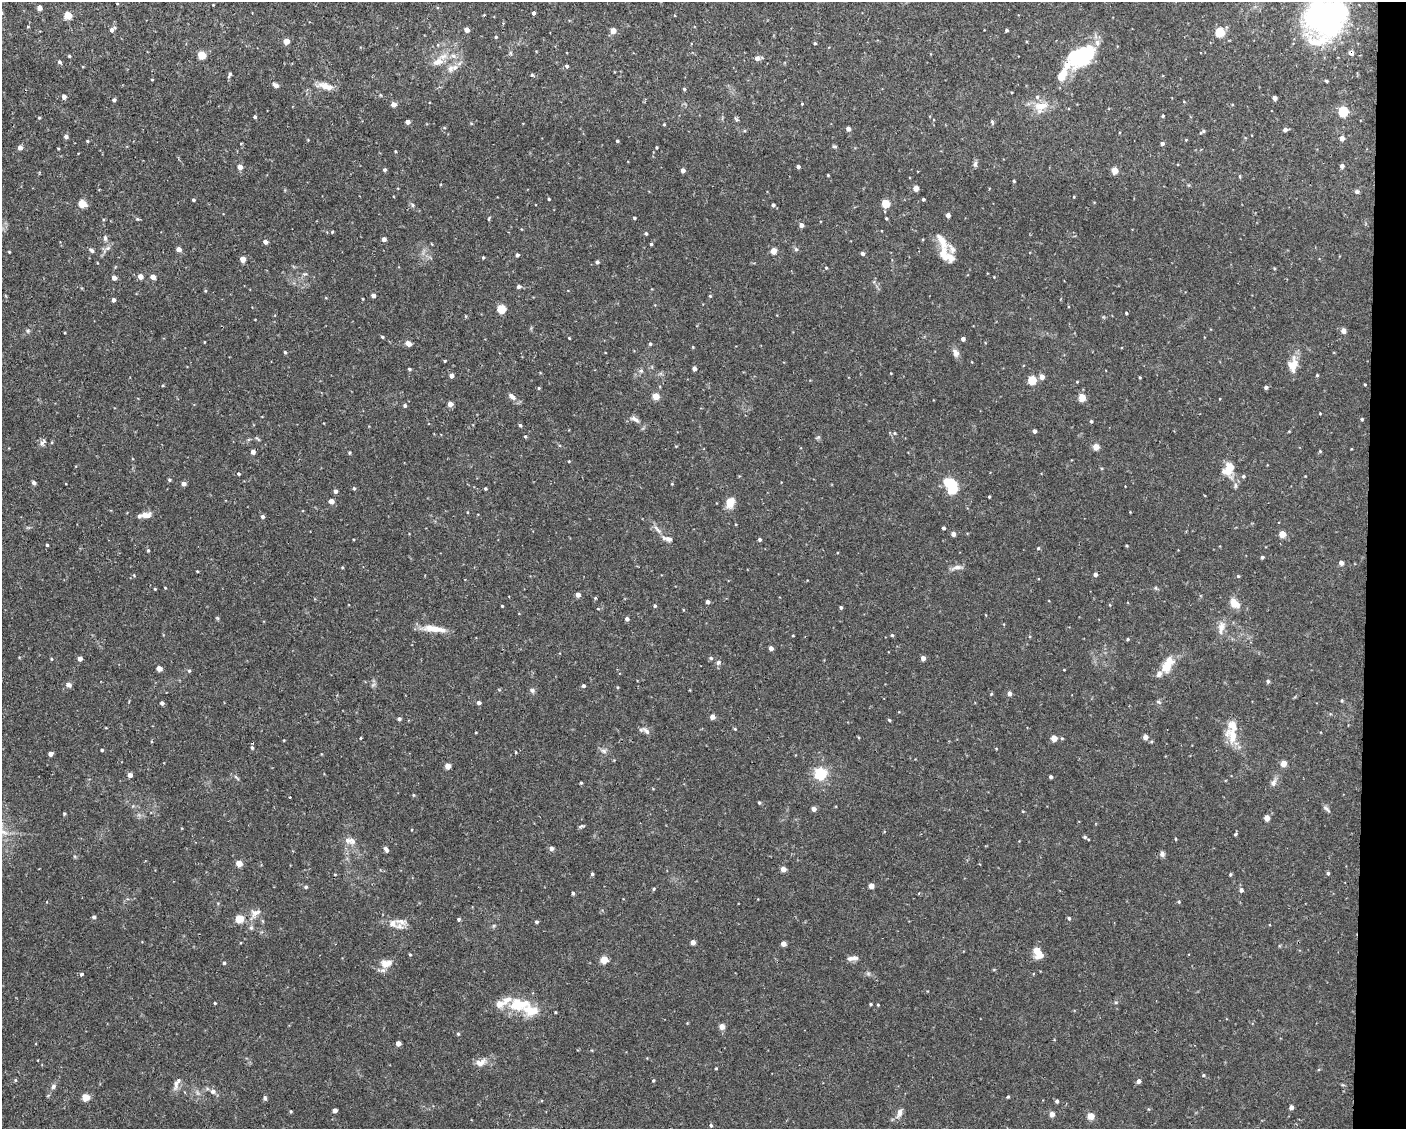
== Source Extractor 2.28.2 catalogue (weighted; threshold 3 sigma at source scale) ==
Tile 9 of 3 x 4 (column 3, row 3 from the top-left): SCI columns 2911-4314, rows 1127-2253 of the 4527 x 4506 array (HDU 1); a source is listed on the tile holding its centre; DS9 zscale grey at full resolution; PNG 1408 x 1131 px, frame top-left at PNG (2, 2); no overlay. Shown black and unused: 3% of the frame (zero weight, under 2 of 3 exposures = <1% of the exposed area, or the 3 px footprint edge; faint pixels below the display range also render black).
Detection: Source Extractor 2.28.2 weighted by HDU 2 'WHT'; one run over the whole footprint, this tile lists its part. Background 0.0461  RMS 0.0033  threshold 0.0147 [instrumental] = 3 sigma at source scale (4.5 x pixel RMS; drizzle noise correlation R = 1.50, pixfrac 1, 0.05/0.05 arcsec/px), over >= 5 px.
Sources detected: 336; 2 inside a brighter object's white glare — not listed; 18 inside a brighter listed object's ellipse — not listed separately; the other 316 listed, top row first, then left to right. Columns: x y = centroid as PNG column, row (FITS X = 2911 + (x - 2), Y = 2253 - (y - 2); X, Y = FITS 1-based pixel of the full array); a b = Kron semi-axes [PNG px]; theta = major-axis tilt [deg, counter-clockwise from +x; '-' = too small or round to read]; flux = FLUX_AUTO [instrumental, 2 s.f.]
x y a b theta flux
39 8 4 4 - 1.7
533 13 4 3 - 0.76
68 15 5 5 - 7.2
484 15 3 2 - 0.26
1324 16 50 33 79 94
112 30 8 5 42 1
467 30 4 4 - 2.1
1006 30 3 3 - 0.51
613 31 4 4 - 3.5
1220 32 5 5 - 18
496 37 4 3 - 0.44
286 41 4 4 - 3.3
815 43 4 3 - 0.36
1351 53 5 5 - 1.5
1081 54 31 21 43 22
202 55 5 5 - 9.7
69 56 3 3 - 0.35
453 56 8 6 -21 1.1
757 58 6 4 2 1.8
59 62 4 4 - 0.67
438 62 15 9 17 2.8
567 66 4 4 - 0.6
455 67 10 8 22 1.7
230 74 7 4 64 0.6
532 75 4 4 - 0.38
152 79 4 2 - 0.23
1326 81 4 3 - 0.38
275 85 8 5 -31 0.94
326 86 18 8 -17 3.2
684 89 4 4 - 0.37
64 97 4 4 - 1.5
1274 98 4 4 - 1.7
114 100 4 4 - 0.65
1184 102 4 3 - 0.22
393 104 4 4 - 2
802 104 3 3 - 0.28
1041 106 20 11 11 5.1
1343 111 5 5 - 20
1163 116 3 3 - 0.45
255 117 4 3 - 0.57
39 118 4 3 - 0.3
736 119 8 3 -46 0.42
992 121 6 4 -64 0.49
408 122 4 4 - 1.7
664 124 3 3 - 0.29
848 129 4 4 - 1.6
1285 130 4 4 - 1.2
1203 131 8 3 31 0.52
66 136 5 4 - 0.84
1342 138 4 4 - 2.1
1186 140 3 3 - 0.21
87 141 4 3 - 0.31
617 141 3 3 - 0.47
1162 143 4 3 - 0.97
834 146 5 4 - 0.47
656 147 4 4 - 0.33
20 148 4 4 - 1.9
58 148 4 2 - 0.23
395 151 4 3 - 0.25
975 164 8 5 75 0.79
1342 166 4 4 - 1.1
240 167 4 4 - 2.2
798 167 4 3 - 0.81
384 170 4 4 - 0.64
683 170 4 4 - 1.6
1115 171 5 4 - 4.2
828 175 3 2 - 0.28
1240 176 5 3 - 0.28
1014 181 3 3 - 0.38
916 188 4 4 - 3.3
1357 191 6 5 - 0.67
1074 197 3 2 - 0.23
549 199 3 3 - 0.33
923 199 3 3 - 0.56
193 200 3 3 - 0.51
886 203 5 4 - 12
82 204 9 7 -22 2.7
412 205 6 4 -89 0.43
773 205 4 4 - 0.75
948 215 4 4 - 1.5
489 218 5 3 - 0.29
634 218 4 3 - 0.39
886 218 3 3 - 0.33
801 225 4 4 - 1.4
332 232 4 4 - 0.33
646 233 4 3 - 0.52
105 238 8 5 -76 0.83
384 239 4 4 - 1.6
265 242 4 4 - 1.7
651 244 3 3 - 0.45
179 249 4 4 - 2.2
796 249 5 5 - 0.55
91 250 7 5 -39 0.71
774 251 4 4 - 4.4
9 252 3 3 - 0.26
863 253 4 4 - 1
944 253 21 12 -74 4.2
517 255 4 4 - 0.71
483 257 3 3 - 0.35
243 259 4 4 - 3.6
597 262 4 4 - 0.75
826 268 3 3 - 0.33
140 276 5 4 - 2.2
153 277 4 4 - 2.5
114 278 4 4 - 1.6
519 287 4 4 - 0.99
205 291 4 3 - 0.3
373 295 4 4 - 1.1
710 296 4 4 - 0.33
113 300 4 4 - 1.1
501 309 5 5 - 14
1126 313 3 3 - 0.37
28 331 6 5 - 0.54
1343 331 4 4 - 2.4
382 337 4 3 - 0.39
569 338 3 2 - 0.26
963 339 4 4 - 1.2
408 343 6 5 - 1.7
650 344 4 3 - 0.43
285 352 4 3 - 0.41
956 353 10 8 -78 1.4
1293 364 21 12 81 4.2
409 369 4 3 - 0.46
694 369 4 4 - 1.8
641 371 6 5 - 0.59
1317 375 3 3 - 0.33
451 376 4 4 - 1.7
1042 377 5 5 - 2.2
1140 377 3 2 - 0.31
1032 380 5 4 - 13
1077 382 4 3 - 0.24
1365 384 3 2 - 0.29
1266 387 4 4 - 0.75
539 388 4 4 - 0.35
656 396 4 4 - 6.1
512 397 11 6 -41 1.5
1082 397 5 4 - 7.5
450 404 4 4 - 2.5
405 406 5 5 - 0.58
1320 413 3 2 - 0.22
635 419 13 6 -30 1.4
1362 419 4 4 - 0.37
1091 421 3 3 - 0.47
520 425 5 4 - 0.48
1034 431 4 3 - 1
1289 431 5 3 - 0.23
894 433 5 3 - 0.29
525 436 4 3 - 0.38
818 437 6 4 19 0.41
43 442 11 5 50 0.96
1096 447 4 4 - 4.9
1320 451 5 4 - 0.3
253 452 4 4 - 1.8
569 461 3 3 - 0.22
1230 468 15 9 75 4.8
238 474 4 4 - 0.39
1243 476 5 4 - 0.5
169 480 4 4 - 0.51
34 483 4 4 - 0.92
184 484 4 4 - 1.5
951 485 16 10 -59 12
1235 485 9 4 -90 0.7
354 488 4 4 - 0.44
485 488 3 3 - 0.38
336 491 4 4 - 0.94
989 497 3 2 - 0.35
331 501 4 4 - 2.4
730 502 11 9 72 3.9
146 515 12 6 4 2.4
262 517 4 4 - 0.72
943 528 3 3 - 0.72
657 529 15 4 -48 1.4
953 534 4 4 - 1.7
1282 534 4 4 - 6
667 539 15 6 -17 1.5
759 540 4 3 - 0.64
47 545 3 3 - 0.41
1127 546 4 3 - 0.33
1038 548 4 4 - 0.36
148 550 4 3 - 0.42
1262 557 4 3 - 0.48
1341 563 4 4 - 1.8
957 567 15 5 15 1.4
197 571 3 2 - 0.26
1095 574 4 4 - 1.3
1238 576 4 4 - 0.38
165 588 3 3 - 0.24
1156 588 6 4 -71 0.4
155 589 4 3 - 0.26
578 595 4 4 - 2
595 598 4 3 - 0.33
708 602 4 4 - 1
1234 603 10 7 -43 4.5
502 606 3 2 - 0.28
655 606 4 3 - 0.5
841 607 4 3 - 0.55
627 619 4 4 - 1.1
1221 628 19 8 80 2.5
435 629 30 7 -8 4.9
793 635 3 2 - 0.22
892 635 4 4 - 0.41
1127 639 4 3 - 0.39
771 648 4 4 - 1.8
711 658 5 4 - 0.52
923 658 4 4 - 1.9
51 659 4 3 - 0.28
80 659 4 4 - 1.7
718 662 7 6 - 0.84
1167 666 16 11 54 5.1
159 668 4 4 - 2.9
1064 670 4 2 - 0.19
189 671 4 4 - 0.44
1268 681 5 4 - 0.51
68 685 8 5 -20 0.93
583 686 4 4 - 0.7
617 687 4 3 - 0.28
532 690 7 6 - 0.75
1009 693 4 4 - 1.6
991 694 4 3 - 0.32
1158 702 7 5 -26 0.52
162 703 4 3 - 1.1
479 703 4 4 - 1.1
712 717 4 4 - 2
399 719 4 4 - 0.72
889 720 4 4 - 0.38
735 729 4 3 - 0.31
645 731 15 6 -24 1.2
1232 736 22 14 -69 6.2
1145 737 4 4 - 2.1
361 738 3 2 - 0.26
1054 738 4 4 - 4.5
252 748 5 4 - 0.53
996 748 4 3 - 0.22
102 750 3 3 - 0.46
603 751 7 5 -31 0.84
516 752 3 2 - 0.24
50 754 4 4 - 1.8
1284 763 4 4 - 4.3
448 766 4 4 - 3.2
820 774 5 5 - 54
130 775 4 4 - 1.8
236 777 11 3 -45 0.56
1051 777 4 3 - 0.5
581 783 3 3 - 0.35
1274 783 11 7 69 1.3
413 795 5 3 - 0.29
290 797 3 3 - 0.44
759 803 4 3 - 0.43
814 809 4 4 - 1.7
1327 809 13 4 -45 0.75
64 813 4 3 - 0.38
1267 818 4 4 - 3.6
581 826 7 4 43 0.48
1235 834 5 3 - 0.4
1085 837 4 4 - 0.46
1088 839 4 2 - 0.22
1175 839 4 3 - 0.26
352 841 11 9 -39 1.9
551 848 4 4 - 1.3
386 849 8 5 -59 0.79
1162 854 7 6 - 0.94
239 863 4 4 - 4.7
783 869 4 4 - 2.9
1328 873 4 4 - 0.55
592 874 3 3 - 0.54
1230 874 4 3 - 0.39
871 886 4 4 - 3.5
306 887 4 4 - 0.56
654 889 5 4 - 0.37
1241 890 5 5 - 0.92
573 893 4 3 - 0.54
255 913 15 9 19 2.3
94 917 4 4 - 0.65
1069 918 4 3 - 0.53
239 919 5 4 - 10
459 919 4 4 - 0.49
536 922 4 3 - 0.56
392 924 11 10 - 2.2
251 928 6 5 - 0.58
693 942 4 4 - 2
783 944 4 4 - 2.2
1036 950 10 9 - 2.7
410 954 4 3 - 0.35
852 958 15 5 7 1.5
604 960 5 4 - 7.4
224 963 4 4 - 0.5
386 964 15 10 10 3.5
81 974 5 4 - 0.63
215 1003 3 2 - 0.32
519 1004 31 17 4 10
870 1004 3 3 - 0.35
878 1005 3 3 - 0.27
555 1012 3 2 - 0.27
722 1027 4 4 - 3.7
458 1034 4 3 - 0.39
398 1043 4 4 - 2.2
481 1062 17 9 24 2.4
716 1068 3 3 - 0.32
1203 1075 4 3 - 0.37
15 1080 5 4 - 0.36
653 1080 4 3 - 0.35
1138 1081 4 4 - 1.3
176 1083 16 7 65 2.1
53 1086 7 6 - 0.84
213 1091 8 7 - 1.1
86 1097 5 4 - 8
1008 1097 4 4 - 0.32
265 1098 6 5 - 0.57
1057 1101 4 4 - 0.73
1291 1107 4 4 - 1.6
335 1110 4 4 - 1.7
291 1111 4 4 - 0.31
899 1113 13 6 70 1.6
1052 1114 4 4 - 2.5
1091 1116 4 4 - 5.8
711 1126 4 3 - 0.59
Overlapping masked pixels (flux is a lower limit): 2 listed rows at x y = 1351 53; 451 376
Isophote crosses this tile's border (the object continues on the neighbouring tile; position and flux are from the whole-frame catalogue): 1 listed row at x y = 1324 16